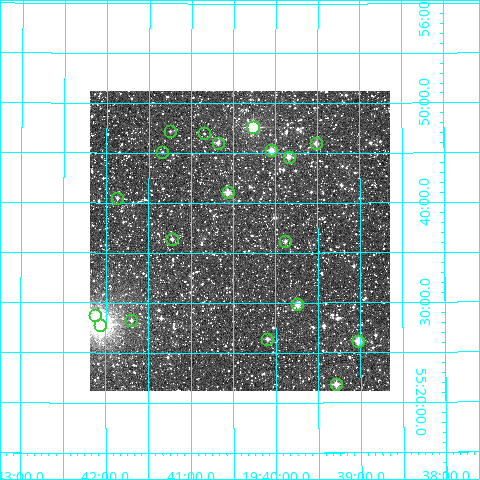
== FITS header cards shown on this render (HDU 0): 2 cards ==
NAXIS1  =                  300
NAXIS2  =                  300

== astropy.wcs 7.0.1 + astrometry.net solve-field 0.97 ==
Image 300 x 300 px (HDU 0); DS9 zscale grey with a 90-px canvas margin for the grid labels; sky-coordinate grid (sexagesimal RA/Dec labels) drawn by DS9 from the SOLVED WCS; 19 Tycho-2 reference stars matched to detected sources circled (green)
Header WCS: RA---TAN/DEC--TAN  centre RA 19:40:25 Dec +55:36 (295.11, +55.60 deg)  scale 6 arcsec/px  FOV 30.0' x 30.0'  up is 0 deg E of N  parity normal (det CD < 0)
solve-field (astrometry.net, Tycho-2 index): VERIFIED the header's WCS against the Tycho-2 star catalogue (19 matches, 0 conflicts) and refined it, rather than solving blind
Solved WCS: RA---TAN-SIP/DEC--TAN-SIP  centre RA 19:40:25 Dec +55:36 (295.11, +55.60 deg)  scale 6.01 arcsec/px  FOV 30.0' x 30.0'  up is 0 deg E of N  parity normal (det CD < 0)
The solver's refit moves the header's centre by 0.8 arcsec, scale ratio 1.001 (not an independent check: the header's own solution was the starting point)
Tycho-2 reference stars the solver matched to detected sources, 19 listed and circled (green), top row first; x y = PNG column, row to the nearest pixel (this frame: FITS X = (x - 90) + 1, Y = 300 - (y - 91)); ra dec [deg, ICRS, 3 dp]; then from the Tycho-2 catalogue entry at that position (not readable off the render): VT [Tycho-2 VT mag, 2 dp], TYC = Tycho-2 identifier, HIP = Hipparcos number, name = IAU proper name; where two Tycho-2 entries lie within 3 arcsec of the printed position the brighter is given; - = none
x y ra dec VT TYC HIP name
253 127 295.067 +55.794 7.37 3938-663-1 96777 -
170 131 295.312 +55.786 11.74 3938-587-1 - -
204 133 295.211 +55.783 12.58 3938-545-1 - -
218 143 295.170 +55.767 10.97 3938-565-1 - -
316 143 294.879 +55.766 10.16 3938-567-1 - -
271 150 295.011 +55.754 9.14 3938-195-1 96747 -
162 152 295.334 +55.752 12.68 3938-1513-1 - -
289 157 294.961 +55.743 10.34 3938-613-1 - -
228 192 295.141 +55.684 10.12 3938-1341-1 - -
117 198 295.467 +55.675 11.51 3938-1737-1 - -
172 239 295.305 +55.606 11.14 3938-1177-1 - -
285 241 294.971 +55.603 10.98 3938-855-1 - -
297 304 294.935 +55.497 10.45 3938-1387-1 - -
95 315 295.531 +55.479 9.24 3938-461-1 - -
131 320 295.424 +55.471 11.08 3938-1191-1 - -
100 325 295.517 +55.463 6.70 3938-1982-1 96919 -
267 339 295.024 +55.439 10.61 3938-1005-1 - -
358 341 294.756 +55.436 9.02 3938-1935-1 - -
336 384 294.823 +55.364 9.79 3938-1870-1 - -